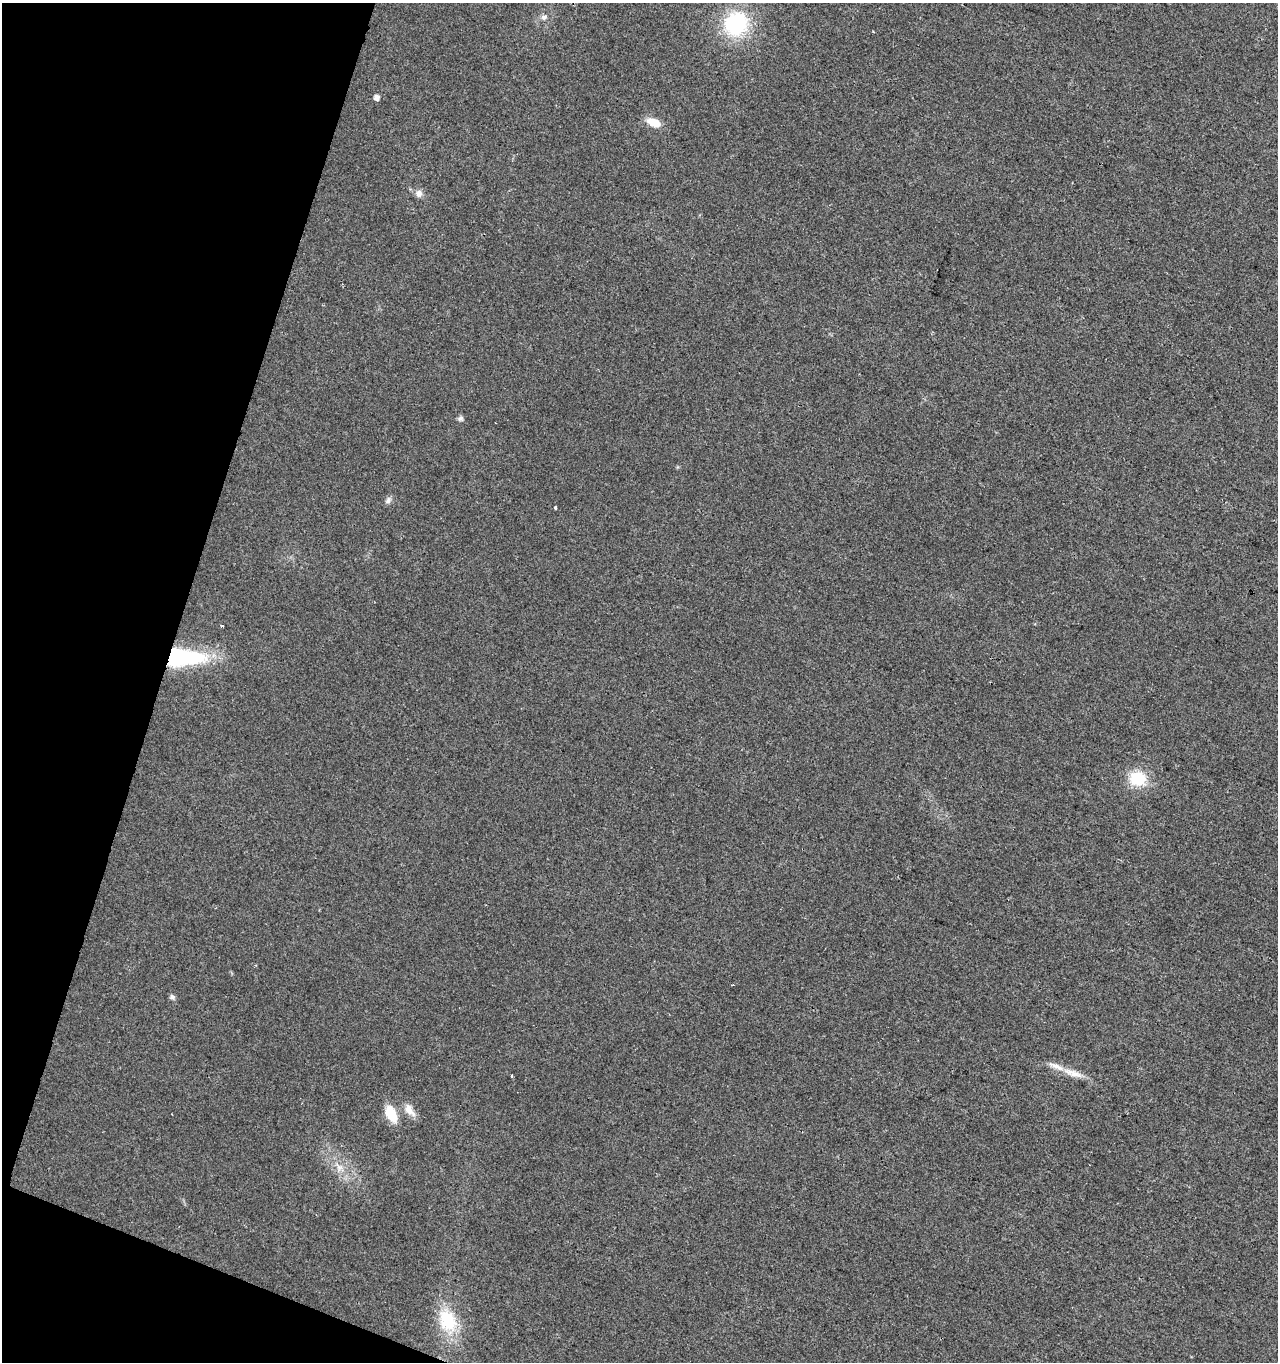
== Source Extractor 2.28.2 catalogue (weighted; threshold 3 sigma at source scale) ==
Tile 9 of 4 x 4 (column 1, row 3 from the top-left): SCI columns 279-1554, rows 1361-2720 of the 5596 x 5447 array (HDU 1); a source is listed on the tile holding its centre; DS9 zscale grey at full resolution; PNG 1280 x 1364 px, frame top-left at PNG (2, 3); no overlay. Shown black and unused: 15% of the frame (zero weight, under 2 of 3 exposures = <1% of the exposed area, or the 3 px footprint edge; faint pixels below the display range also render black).
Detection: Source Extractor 2.28.2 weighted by HDU 2 'WHT'; one run over the whole footprint, this tile lists its part. Background 0.0179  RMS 0.0078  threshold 0.0351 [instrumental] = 3 sigma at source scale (4.5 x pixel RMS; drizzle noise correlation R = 1.50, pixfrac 1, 0.0396/0.0396 arcsec/px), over >= 5 px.
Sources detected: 19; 1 inside a brighter listed object's ellipse — not listed separately; the other 18 listed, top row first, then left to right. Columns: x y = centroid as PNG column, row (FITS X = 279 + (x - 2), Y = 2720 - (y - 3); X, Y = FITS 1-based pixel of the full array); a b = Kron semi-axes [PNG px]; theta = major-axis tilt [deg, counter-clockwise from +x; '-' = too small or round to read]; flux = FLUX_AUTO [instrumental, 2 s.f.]
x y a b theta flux
544 17 8 7 - 2.6
736 24 25 23 67 65
376 97 5 5 - 4.3
654 122 15 8 -22 12
419 193 9 8 - 4
460 418 7 6 - 2
388 500 10 7 55 2.6
555 507 3 3 - 3.8
222 626 3 3 - 2.4
183 657 48 20 -1 80
1138 779 17 15 -20 27
172 997 6 6 - 2.3
1073 1073 31 8 -22 11
512 1076 3 3 - 1.6
409 1110 18 9 -51 7.9
391 1114 17 10 -65 19
339 1167 14 8 -47 6.6
448 1321 29 21 -64 33
Overlapping masked pixels (flux is a lower limit): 1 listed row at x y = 183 657